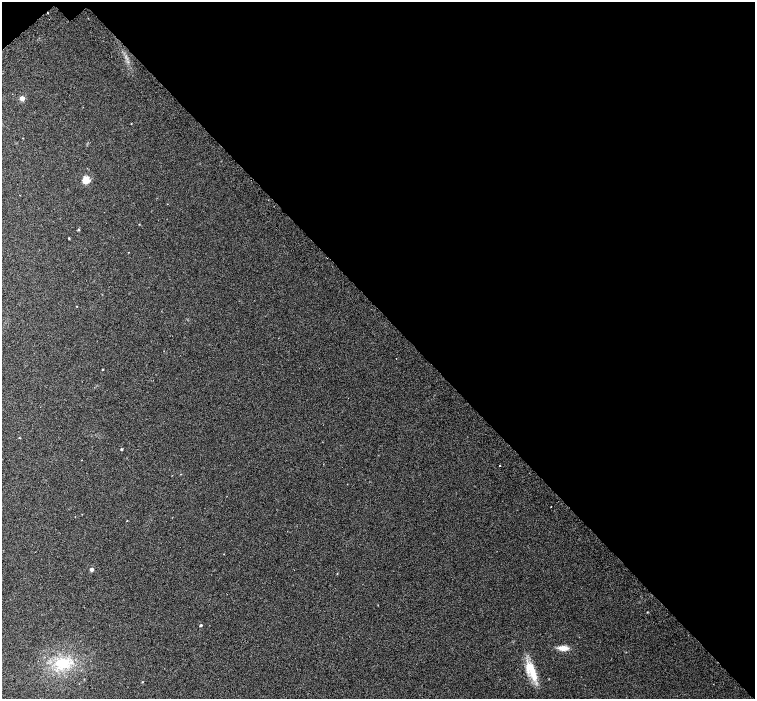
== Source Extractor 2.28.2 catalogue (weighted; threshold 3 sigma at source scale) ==
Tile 3 of 4 x 4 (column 3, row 1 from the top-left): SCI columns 3077-4581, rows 4485-5878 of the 6147 x 6119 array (HDU 1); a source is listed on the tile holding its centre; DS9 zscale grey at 2 x 2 block average (1 PNG px = mean of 2 x 2 image px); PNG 757 x 701 px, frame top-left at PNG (2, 2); no overlay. Shown black and unused: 45% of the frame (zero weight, under 2 of 3 exposures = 4% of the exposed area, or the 3 px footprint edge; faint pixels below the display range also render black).
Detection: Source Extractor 2.28.2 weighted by HDU 2 'WHT'; one run over the whole footprint, this tile lists its part. Background 0.0488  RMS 0.012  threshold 0.0518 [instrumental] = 3 sigma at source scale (4.5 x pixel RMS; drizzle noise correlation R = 1.50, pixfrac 1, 0.0396/0.0396 arcsec/px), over >= 5 px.
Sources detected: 21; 1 cosmic-ray / hot-pixel residue — not listed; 1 inside a brighter listed object's ellipse — not listed separately; the other 19 listed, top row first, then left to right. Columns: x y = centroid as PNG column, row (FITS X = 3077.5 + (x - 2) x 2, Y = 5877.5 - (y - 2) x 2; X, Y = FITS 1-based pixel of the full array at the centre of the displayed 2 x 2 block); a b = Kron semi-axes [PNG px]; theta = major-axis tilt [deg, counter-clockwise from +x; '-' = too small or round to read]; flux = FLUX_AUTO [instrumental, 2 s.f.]
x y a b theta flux
22 98 3 3 - 34
86 179 3 3 - 98
139 224 2 2 - 1.1
78 230 3 3 - 2.8
69 238 3 2 - 1.9
77 306 2 2 - 1
396 358 2 2 - 1.4
102 369 3 2 - 1.4
19 438 2 2 - 1.3
121 449 3 2 - 3
499 465 2 2 - 12
551 506 2 2 - 2.7
127 521 3 2 - 1.1
91 569 3 3 - 9.8
201 625 3 2 - 3.6
563 648 9 5 -1 23
62 663 21 13 7 84
532 672 27 9 -72 50
142 682 3 2 - 1.4
Diffuse or blended objects may show on this block-average render without a row.